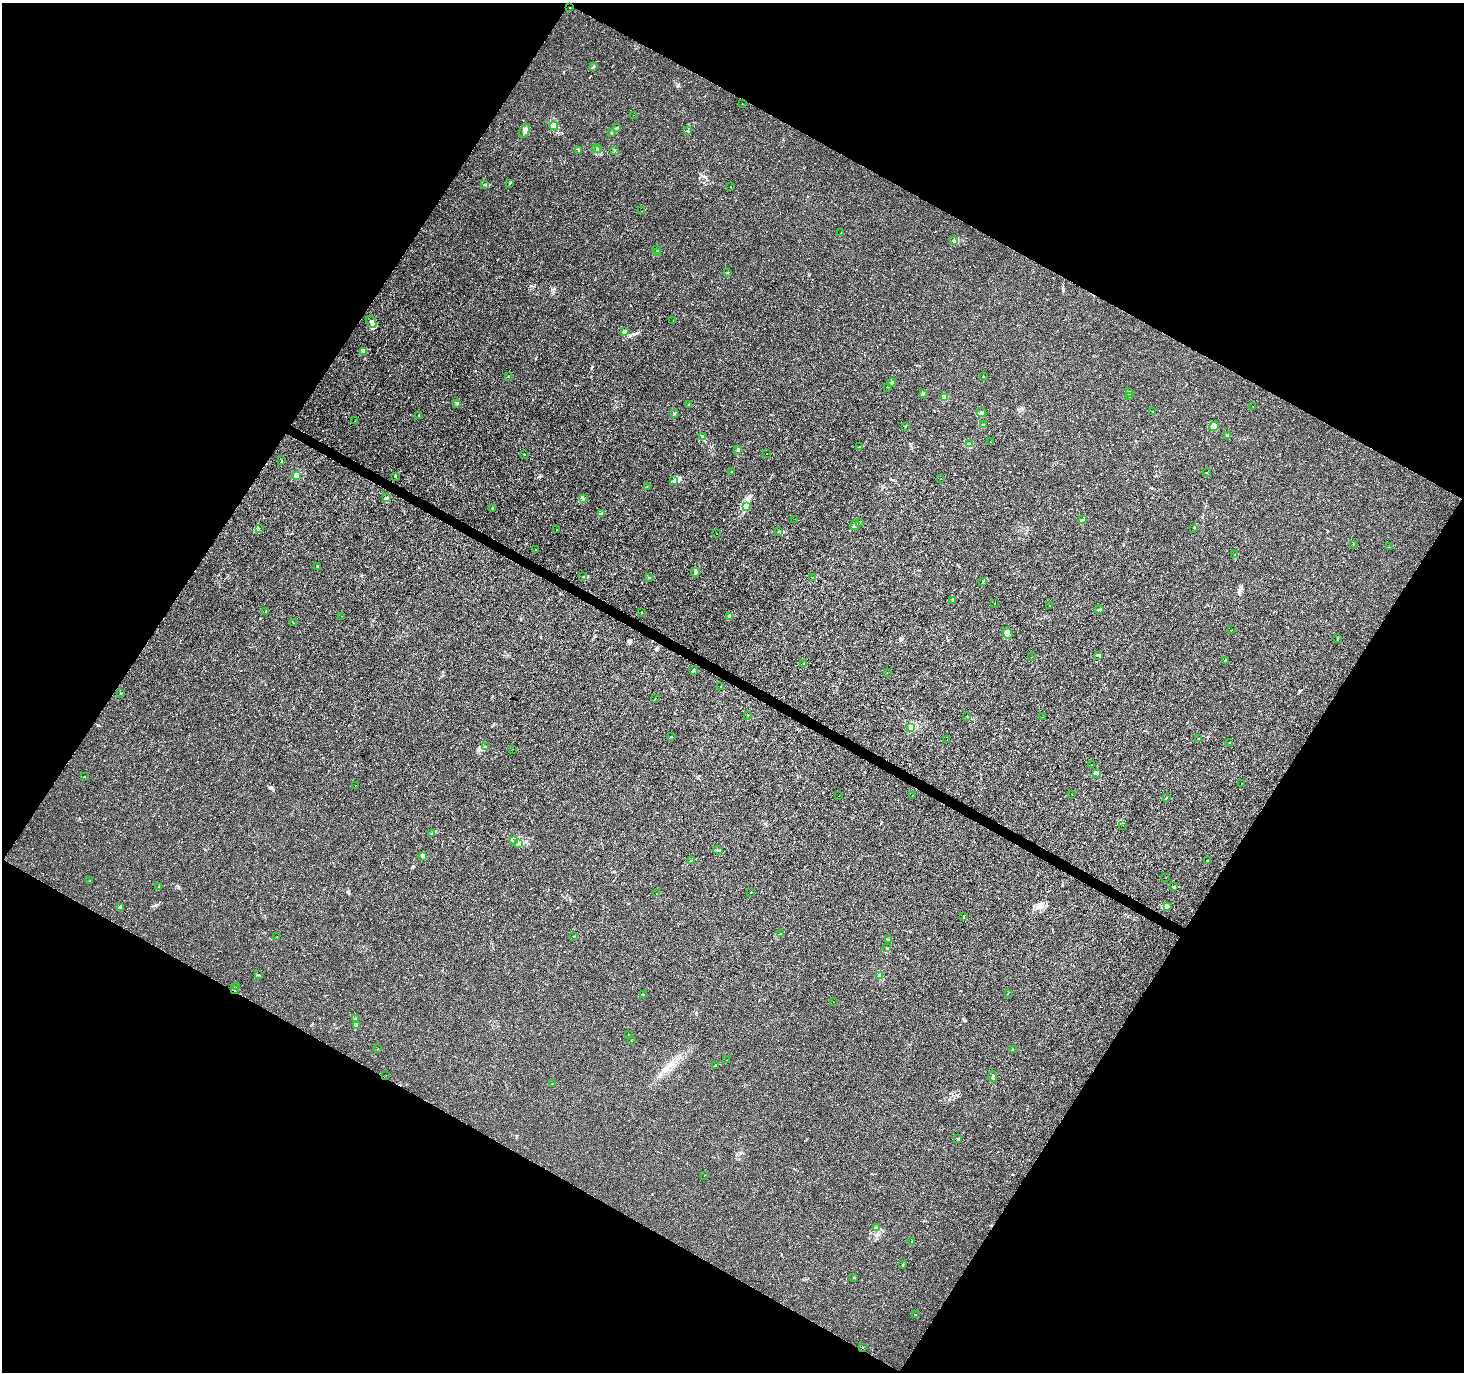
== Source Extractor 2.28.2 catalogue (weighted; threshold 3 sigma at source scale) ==
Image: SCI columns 1-5845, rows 194-5670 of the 5854 x 5930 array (HDU 1 of 3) = the unmasked area's bounding box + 8 px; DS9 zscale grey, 4 x 4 block average (1 PNG px = mean of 4 x 4 image px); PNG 1466 x 1374 px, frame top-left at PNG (2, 3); each listed source drawn as its Kron ellipse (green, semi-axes under 4 px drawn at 4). Shown black and unused: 48% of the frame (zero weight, under 3 of 4 exposures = <1% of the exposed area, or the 3 px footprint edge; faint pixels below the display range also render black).
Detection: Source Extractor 2.28.2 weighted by HDU 2 'WHT'. Background 0.00142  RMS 0.0013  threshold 0.00607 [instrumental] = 3 sigma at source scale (4.5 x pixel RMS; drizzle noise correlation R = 1.50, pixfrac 1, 0.0396/0.0396 arcsec/px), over >= 5 px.
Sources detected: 185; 4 coinciding with a brighter row at this scale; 8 inside a brighter listed object's ellipse — not listed separately; the other 173 listed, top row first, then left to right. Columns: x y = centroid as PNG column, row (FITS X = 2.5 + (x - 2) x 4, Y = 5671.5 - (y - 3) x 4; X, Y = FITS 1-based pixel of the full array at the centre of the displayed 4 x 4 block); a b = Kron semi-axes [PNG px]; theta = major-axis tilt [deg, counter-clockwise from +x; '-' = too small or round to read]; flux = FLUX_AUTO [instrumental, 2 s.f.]
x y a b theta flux
570 8 2 2 - 0.22
594 66 2 2 - 0.49
742 104 2 2 - 0.16
633 115 2 2 - 0.14
554 126 4 3 - 1.8
617 128 3 2 - 0.51
525 130 7 4 63 3.2
688 130 2 2 - 0.19
611 133 3 2 - 0.59
597 149 4 2 - 0.94
599 150 2 2 - 0.45
614 150 2 2 - 0.37
579 151 2 2 - 0.19
509 183 3 2 - 0.38
484 185 2 2 - 0.31
730 186 2 2 - 0.42
642 211 2 2 - 0.2
841 233 2 2 - 0.19
953 241 2 2 - 0.53
656 250 2 2 - 0.34
657 252 3 2 - 0.78
727 272 2 2 - 0.45
673 321 2 2 - 0.12
371 322 7 3 -62 2.6
624 331 4 3 - 1.7
364 351 3 2 - 0.83
508 376 2 2 - 0.34
983 377 2 2 - 0.35
892 383 4 2 - 1.3
887 387 2 2 - 0.25
923 393 3 2 - 0.56
1129 393 3 2 - 4.1
1130 396 2 2 - 1.6
945 398 3 2 - 1.3
457 403 3 3 - 0.97
688 404 2 2 - 0.38
1253 407 2 2 - 0.27
1152 412 2 2 - 0.2
981 413 5 2 - 1.1
674 414 3 2 - 2
419 415 2 2 - 0.29
355 421 2 2 - 0.52
983 424 2 2 - 0.33
905 426 2 2 - 0.48
1214 426 5 4 - 3.3
1228 435 3 2 - 2.2
702 436 2 2 - 0.5
990 442 2 2 - 0.26
970 444 3 2 - 0.61
859 447 2 2 - 0.3
738 450 3 2 - 0.77
766 454 2 2 - 0.29
524 455 2 2 - 0.32
282 461 2 2 - 0.23
731 472 2 2 - 0.17
1206 472 2 2 - 0.39
297 475 2 2 - 14
395 476 3 2 - 0.51
941 479 2 2 - 0.11
674 480 3 2 - 0.85
647 486 2 2 - 0.11
386 497 3 2 - 0.56
583 499 2 2 - 0.41
747 506 3 2 - 0.76
492 508 2 2 - 0.8
601 514 4 3 - 1.1
795 519 2 2 - 0.13
1082 520 3 2 - 0.79
859 522 3 2 - 0.81
855 525 5 3 - 1.8
259 528 2 2 - 0.32
1194 528 2 2 - 0.34
557 530 2 2 - 0.24
778 531 2 2 - 0.25
717 534 2 2 - 0.18
1353 544 2 2 - 0.2
1389 547 2 2 - 0.14
536 549 2 2 - 0.62
1235 555 2 2 - 0.41
317 566 3 2 - 0.73
696 572 4 2 - 3.8
583 577 2 2 - 0.22
813 577 2 2 - 0.27
650 578 2 2 - 0.25
982 581 2 2 - 0.5
952 601 3 3 - 0.99
995 603 2 2 - 0.24
1050 606 2 2 - 0.16
1099 610 4 2 - 1
266 611 2 2 - 0.22
642 613 2 2 - 0.38
342 616 2 2 - 0.2
729 617 3 2 - 0.71
293 623 2 2 - 0.44
1232 630 2 2 - 0.35
1008 633 6 4 -65 2.7
1337 639 3 2 - 0.52
1098 655 3 3 - 1.2
1031 657 2 2 - 0.25
1225 660 2 2 - 0.63
803 664 2 2 - 0.58
693 670 3 2 - 1.1
887 673 2 2 - 0.28
721 686 2 2 - 0.3
121 693 2 2 - 0.49
655 698 2 2 - 0.44
747 715 2 2 - 0.39
967 716 2 2 - 0.2
1042 717 2 2 - 0.14
910 727 4 2 - 1.1
671 736 3 2 - 0.45
947 739 2 2 - 0.2
1199 739 3 2 - 0.46
1229 742 2 2 - 0.26
485 747 2 2 - 0.61
513 749 2 2 - 1
1091 765 2 2 - 0.15
1097 773 3 3 - 1.3
85 776 2 2 - 0.41
1242 783 2 2 - 0.17
355 785 2 2 - 0.19
1072 794 2 2 - 0.11
838 796 2 2 - 0.66
912 796 2 2 - 0.23
1166 798 2 2 - 0.23
1123 825 2 2 - 1.7
432 834 2 2 - 0.54
513 841 3 2 - 0.61
518 844 2 2 - 0.35
718 850 4 2 - 0.87
423 857 2 2 - 0.4
691 861 3 2 - 0.56
1207 861 2 2 - 0.45
1165 878 2 2 - 0.12
90 881 2 2 - 0.28
159 887 2 2 - 0.24
1173 887 2 2 - 1
751 892 2 2 - 0.65
657 894 2 2 - 0.28
1167 907 3 2 - 0.76
121 908 3 3 - 1.3
963 916 3 2 - 0.39
781 933 2 2 - 0.18
573 936 2 2 - 0.35
276 937 2 2 - 0.15
889 940 2 2 - 0.43
886 948 2 2 - 0.39
259 975 2 2 - 0.43
880 976 2 2 - 0.62
236 986 2 2 - 0.23
235 990 3 2 - 0.85
643 994 2 2 - 0.44
1008 994 2 2 - 0.3
833 1002 2 2 - 0.21
356 1019 2 2 - 0.26
356 1026 3 2 - 0.61
628 1035 2 2 - 0.17
631 1040 2 2 - 0.29
378 1049 2 2 - 0.38
1013 1049 2 2 - 0.28
727 1060 2 2 - 0.18
715 1065 4 2 - 0.79
386 1075 2 2 - 0.19
993 1077 5 2 - 0.95
552 1083 2 2 - 0.28
958 1139 2 2 - 0.82
704 1175 2 2 - 0.16
876 1227 3 2 - 1
912 1241 2 2 - 0.61
903 1265 3 2 - 0.36
854 1277 2 2 - 0.27
916 1314 2 2 - 0.24
863 1347 2 2 - 0.34
Overlapping masked pixels (flux is a lower limit): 1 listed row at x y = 235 990
Diffuse or blended objects may show on this block-average render without a row.